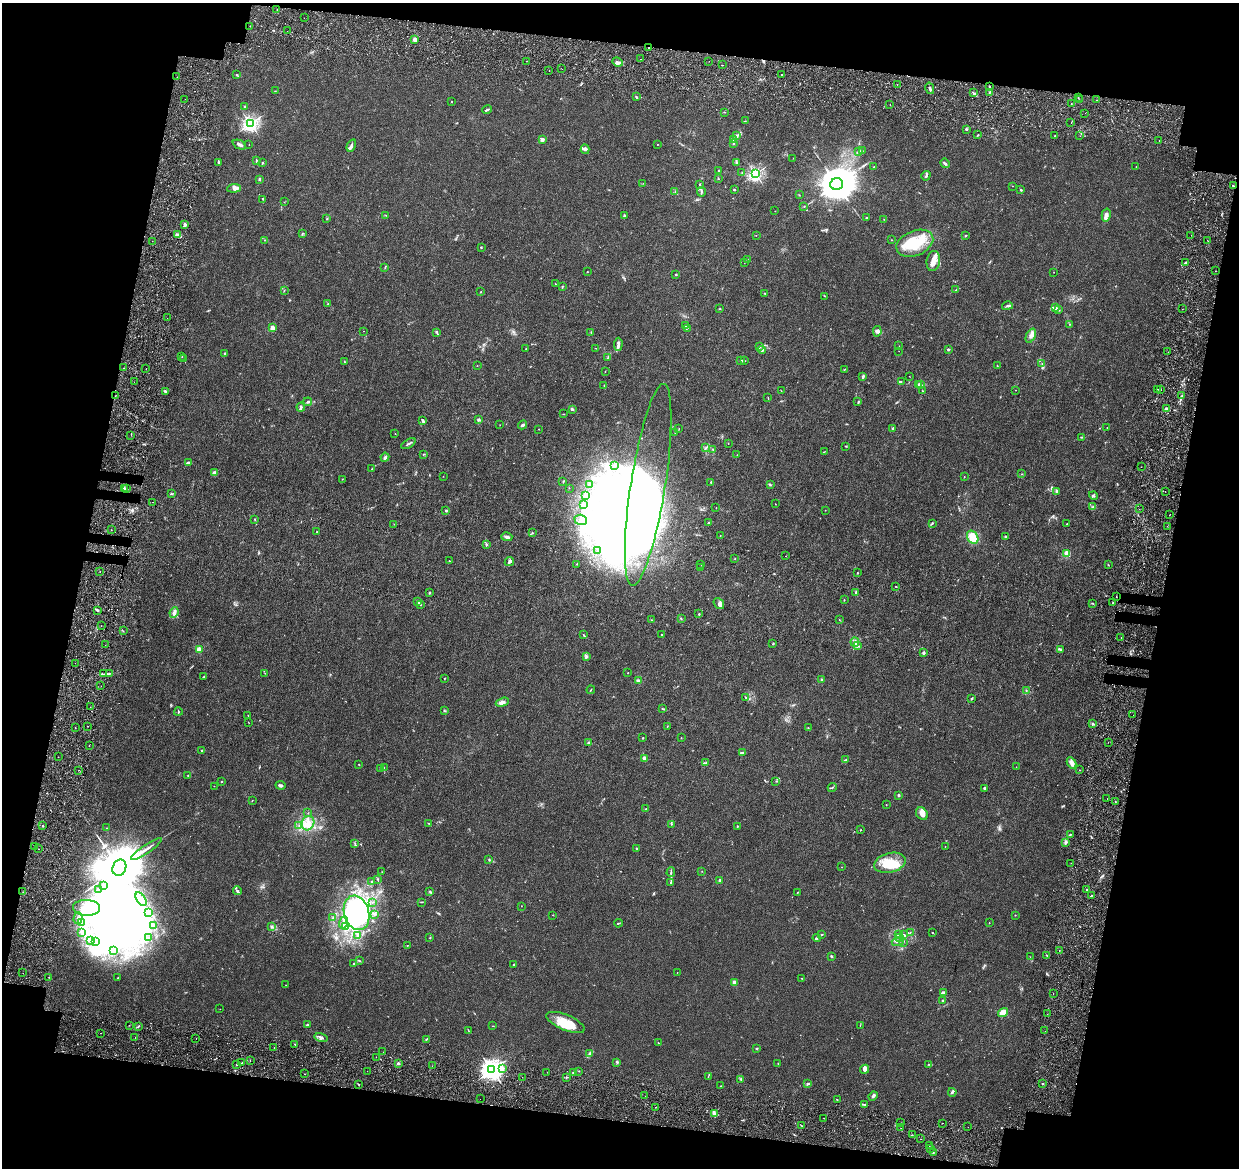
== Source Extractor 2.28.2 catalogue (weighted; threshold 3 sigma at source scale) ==
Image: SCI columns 132-5078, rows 356-5019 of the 5216 x 5431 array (HDU 1 of 3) = the unmasked area's bounding box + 8 px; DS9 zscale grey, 4 x 4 block average (1 PNG px = mean of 4 x 4 image px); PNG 1241 x 1170 px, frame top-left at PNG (2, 3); each listed source drawn as its Kron ellipse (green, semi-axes under 4 px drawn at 4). Shown black and unused: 23% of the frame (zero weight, under 4 of 8 exposures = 9% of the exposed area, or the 3 px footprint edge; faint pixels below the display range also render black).
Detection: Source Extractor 2.28.2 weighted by HDU 2 'WHT'. Background 0.00755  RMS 0.0011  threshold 0.0045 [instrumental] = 3 sigma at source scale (4.09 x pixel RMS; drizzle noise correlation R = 1.36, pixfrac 0.8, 0.0396/0.0396 arcsec/px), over >= 5 px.
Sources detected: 737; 5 too faint to see at this stretch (4 x 4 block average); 132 inside a brighter object's white glare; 4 cosmic-ray / hot-pixel residue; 3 long thin detections or spike segments (spike, bleed or trail) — neither listed nor drawn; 14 coinciding with a brighter row at this scale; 43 inside a brighter listed object's ellipse — not listed separately; of the other 536, all 500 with FLUX_AUTO >= 0.119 (the completeness limit of this list) listed and drawn (36 fainter detections not listed), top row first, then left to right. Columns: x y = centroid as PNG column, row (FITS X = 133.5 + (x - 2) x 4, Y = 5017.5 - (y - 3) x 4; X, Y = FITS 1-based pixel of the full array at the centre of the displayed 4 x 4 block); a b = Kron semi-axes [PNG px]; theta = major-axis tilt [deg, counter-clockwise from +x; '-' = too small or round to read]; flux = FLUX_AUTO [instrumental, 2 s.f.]
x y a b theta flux
277 10 2 2 - 0.28
304 18 2 2 - 0.14
250 26 2 2 - 0.18
287 31 2 2 - 0.19
415 39 2 2 - 6.1
648 48 2 2 - 0.26
641 59 2 2 - 0.16
526 61 2 2 - 0.16
709 61 2 2 - 0.14
618 62 5 2 - 1.3
722 65 2 2 - 0.19
562 69 2 2 - 0.17
549 70 2 2 - 0.24
236 75 2 2 - 0.48
781 75 2 2 - 0.31
177 77 2 2 - 0.15
897 84 2 2 - 0.33
989 86 3 2 - 0.51
930 88 6 2 -76 1.1
275 91 2 2 - 0.28
989 92 3 2 - 0.48
973 93 3 2 - 0.64
636 97 2 2 - 0.91
1078 97 2 2 - 0.35
185 99 2 2 - 0.15
1079 100 2 2 - 0.18
1096 100 2 2 - 0.16
452 102 2 2 - 0.4
1071 104 2 2 - 0.43
890 105 2 2 - 0.25
245 107 3 2 - 0.34
487 110 5 2 - 0.88
724 112 2 2 - 0.28
1085 113 2 2 - 0.34
745 121 3 2 - 0.28
1071 123 2 2 - 0.27
250 124 3 2 - 160
966 129 3 2 - 0.68
737 135 3 2 - 0.83
978 135 4 2 - 0.45
1055 136 2 2 - 0.31
1080 136 2 2 - 0.16
542 139 2 2 - 3.3
733 139 3 2 - 0.94
1159 141 2 2 - 0.21
734 143 2 2 - 0.28
249 144 2 2 - 0.2
657 144 2 2 - 0.19
239 145 7 3 -25 1.7
351 146 6 3 64 1.7
585 149 5 3 - 1.4
858 151 3 3 - 0.91
862 151 2 2 - 0.31
793 158 2 2 - 0.12
256 160 4 2 - 0.65
736 162 3 2 - 0.68
218 163 4 2 - 0.74
262 163 2 2 - 0.54
945 163 5 2 - 0.95
874 166 2 2 - 0.27
1136 167 2 2 - 0.12
718 171 3 2 - 0.35
742 172 2 2 - 0.32
755 174 2 2 - 130
926 176 5 2 - 1.2
259 179 3 2 - 0.8
719 179 2 2 - 0.17
643 183 2 2 - 0.15
699 184 3 2 - 0.38
837 184 6 6 - 2900
1233 185 2 2 - 0.35
1013 186 2 2 - 0.15
234 188 7 3 5 2
734 190 2 2 - 1.6
1021 190 2 2 - 0.61
675 192 2 2 - 0.3
701 192 5 2 - 1
799 195 2 2 - 0.24
262 199 2 2 - 0.28
284 202 2 2 - 0.2
804 207 2 2 - 0.14
775 211 2 2 - 0.13
386 215 2 2 - 0.17
1106 215 7 4 76 2.1
624 216 2 2 - 3
867 218 3 2 - 0.53
327 219 2 2 - 0.42
884 219 2 2 - 0.2
185 224 4 3 - 1.5
178 234 2 2 - 0.44
302 234 2 2 - 0.27
756 235 2 2 - 0.14
1190 235 2 2 - 0.97
966 236 3 2 - 0.72
264 240 2 2 - 0.21
891 240 2 2 - 0.32
1208 240 2 2 - 0.42
152 241 2 2 - 0.16
915 243 19 12 23 21
481 247 4 2 - 0.38
748 260 2 2 - 0.21
933 261 10 6 82 5.3
744 262 2 2 - 0.17
1186 263 3 2 - 1.1
385 267 3 2 - 0.33
1215 271 2 2 - 0.17
587 272 2 2 - 0.22
1054 272 2 2 - 0.19
676 274 2 2 - 0.67
555 284 2 2 - 0.25
562 287 3 2 - 0.38
956 290 2 2 - 0.37
284 291 2 2 - 0.32
480 292 2 2 - 0.33
765 293 2 2 - 0.41
824 296 3 2 - 0.29
328 304 2 2 - 0.16
1007 306 5 2 - 1
1055 308 4 3 - 1.5
720 309 2 2 - 0.36
1182 309 2 2 - 0.15
1059 310 2 2 - 0.27
167 318 2 2 - 0.14
1070 324 2 2 - 0.19
686 326 2 2 - 0.2
272 328 2 2 - 14
687 328 3 2 - 0.34
363 331 2 2 - 0.19
877 331 5 3 - 1.3
437 332 3 2 - 0.48
591 332 2 2 - 0.32
1031 336 7 4 65 2.7
618 344 6 3 85 2.2
760 346 2 2 - 0.33
899 346 2 2 - 0.12
596 348 2 2 - 0.16
526 349 2 2 - 0.33
948 349 2 2 - 1.2
762 350 4 3 - 1.3
899 351 2 2 - 0.14
1168 352 2 2 - 0.15
225 353 3 2 - 0.74
182 357 2 2 - 0.22
608 357 3 2 - 0.43
184 359 2 2 - 0.21
741 360 2 2 - 0.22
744 361 2 2 - 0.34
344 362 2 2 - 0.36
1042 364 3 2 - 0.35
477 366 2 2 - 0.19
997 366 2 2 - 0.39
123 368 2 2 - 0.39
146 369 2 2 - 0.31
844 370 2 2 - 0.24
605 371 2 2 - 0.2
863 376 4 2 - 1.3
909 376 2 2 - 0.14
901 381 2 2 - 0.32
134 382 2 2 - 0.14
918 384 4 2 - 1
921 385 3 2 - 0.67
604 386 3 2 - 0.41
1158 389 2 2 - 0.17
1016 390 2 2 - 0.14
1161 390 2 2 - 0.19
165 391 4 2 - 1
781 391 2 2 - 0.32
922 391 2 2 - 0.17
115 396 2 2 - 0.69
1181 396 3 2 - 0.74
768 398 2 2 - 0.27
308 402 4 2 - 0.95
858 402 3 2 - 0.44
301 407 4 2 - 1.4
1167 408 4 2 - 2
572 409 3 2 - 1.4
563 414 2 2 - 0.18
478 420 3 2 - 1
423 421 3 2 - 1.4
500 425 2 2 - 0.12
522 425 5 2 - 1.1
679 428 2 2 - 0.18
893 428 2 2 - 1.1
1107 428 2 2 - 0.13
539 429 2 2 - 0.18
675 433 2 2 - 0.14
395 434 2 2 - 0.16
131 435 2 2 - 0.15
1082 437 2 2 - 0.24
728 443 2 2 - 0.21
408 444 8 2 30 1.1
846 446 2 2 - 0.29
706 448 2 2 - 0.5
713 449 2 2 - 0.26
825 451 2 2 - 0.12
423 454 2 2 - 0.28
737 455 2 2 - 0.17
385 457 4 3 - 1.3
188 463 4 2 - 1.4
615 465 2 2 - 0.58
1141 467 2 2 - 0.55
372 469 3 2 - 0.34
215 473 2 2 - 4.1
1021 474 2 2 - 0.22
443 476 2 2 - 0.15
964 477 2 2 - 0.33
342 479 2 2 - 0.2
563 481 2 2 - 0.37
711 482 2 2 - 0.45
589 484 3 2 - 0.26
648 485 102 17 81 70
770 485 4 2 - 0.41
569 488 2 2 - 0.15
124 489 3 3 - 1.7
127 489 2 2 - 0.34
1056 491 4 2 - 1.3
1165 492 2 2 - 0.15
171 494 4 2 - 0.46
586 496 3 2 - 0.67
1093 496 4 2 - 0.63
153 502 2 2 - 0.67
775 504 2 2 - 0.17
584 505 3 3 - 0.77
1092 507 2 2 - 0.5
716 508 2 2 - 0.16
1139 509 2 2 - 0.18
825 510 2 2 - 0.16
446 511 2 2 - 2.1
1170 514 2 2 - 0.35
255 520 2 2 - 0.42
581 520 6 5 - 2.7
708 523 2 2 - 0.39
932 523 2 2 - 0.28
394 524 2 2 - 0.2
1067 524 2 2 - 0.38
1167 526 2 2 - 0.2
111 530 2 2 - 0.13
317 532 2 2 - 0.33
532 533 3 2 - 0.32
720 536 2 2 - 0.28
1005 536 2 2 - 0.63
507 537 5 2 - 2.1
973 537 7 5 -59 10
486 544 3 2 - 0.89
597 550 2 2 - 0.41
1067 553 2 2 - 24
785 556 2 2 - 0.13
735 559 2 2 - 0.2
449 561 2 2 - 0.31
509 562 5 2 - 2
576 564 2 2 - 0.19
701 564 2 2 - 0.16
1108 565 2 2 - 0.22
701 567 2 2 - 0.17
100 572 2 2 - 0.67
857 573 3 2 - 0.3
895 586 2 2 - 0.25
429 592 3 2 - 0.39
856 592 3 2 - 0.56
1116 597 2 2 - 0.32
844 600 2 2 - 0.41
418 602 3 2 - 0.48
1113 603 3 2 - 0.38
719 604 6 4 -53 2.1
1093 604 2 2 - 0.23
421 605 2 2 - 0.29
97 610 4 2 - 0.81
174 613 5 4 - 1.9
699 614 2 2 - 1.3
681 618 2 2 - 0.4
651 620 2 2 - 0.25
839 620 2 2 - 0.16
101 626 2 2 - 0.18
123 631 2 2 - 0.26
584 635 3 2 - 0.33
662 635 2 2 - 0.48
1121 638 2 2 - 0.2
855 642 5 2 - 1.3
773 643 2 2 - 0.68
105 645 2 2 - 0.58
858 646 2 2 - 0.52
199 650 2 2 - 19
1061 650 2 2 - 0.26
923 653 2 2 - 4.3
586 657 3 3 - 0.76
75 663 2 2 - 0.13
109 673 2 2 - 0.31
265 673 2 2 - 0.14
628 673 2 2 - 0.27
104 674 2 2 - 0.25
203 677 4 2 - 0.65
445 678 2 2 - 0.3
822 679 2 2 - 0.49
638 681 2 2 - 8.1
101 686 2 2 - 0.13
591 690 4 2 - 0.39
1026 691 2 2 - 0.17
746 697 3 2 - 0.3
972 698 3 2 - 0.65
502 702 7 3 20 2.8
90 707 2 2 - 0.25
662 708 3 2 - 0.43
445 711 4 2 - 0.45
178 712 4 2 - 0.6
248 715 2 2 - 0.34
1133 715 2 2 - 0.27
248 722 2 2 - 0.17
1093 724 3 2 - 0.65
88 726 2 2 - 0.23
667 727 2 2 - 0.19
75 728 2 2 - 0.2
808 728 2 2 - 0.21
643 738 2 2 - 0.43
681 738 2 2 - 0.18
1108 742 2 2 - 0.39
588 743 4 2 - 0.65
89 745 2 2 - 0.62
201 750 2 2 - 0.41
743 753 3 2 - 0.78
58 757 2 2 - 0.17
644 758 3 3 - 2.2
846 760 3 2 - 0.6
706 763 3 2 - 0.45
1071 763 6 3 -62 5
359 765 2 2 - 0.23
384 767 2 2 - 0.2
1016 767 2 2 - 0.18
380 768 3 2 - 0.44
79 770 2 2 - 0.14
1080 770 2 2 - 0.22
188 775 2 2 - 0.51
776 781 2 2 - 0.21
221 782 2 2 - 0.35
280 785 5 2 - 1.4
214 786 2 2 - 0.13
832 787 4 2 - 0.6
985 788 3 2 - 0.69
898 795 2 2 - 3.5
1107 799 2 2 - 0.2
252 800 2 2 - 0.21
1115 801 2 2 - 0.27
886 805 2 2 - 0.32
646 809 3 2 - 0.29
308 813 2 2 - 0.16
922 814 7 5 -49 4.4
308 823 7 6 - 4.9
428 823 3 2 - 0.2
671 824 2 2 - 0.24
43 826 2 2 - 0.38
299 826 2 2 - 0.63
737 827 3 2 - 0.35
107 828 2 2 - 0.16
861 830 2 2 - 0.3
1070 834 3 2 - 0.55
355 843 2 2 - 0.42
1065 843 3 3 - 1.1
945 846 2 2 - 0.33
35 847 2 2 - 0.39
636 848 2 2 - 0.55
38 849 2 2 - 0.15
146 849 18 2 35 3.2
489 860 3 2 - 0.53
890 863 16 9 14 13
1071 863 2 2 - 0.14
841 867 2 2 - 0.13
119 868 8 6 65 5900
702 871 2 2 - 0.15
382 872 2 2 - 0.18
671 872 5 2 - 0.87
378 879 2 2 - 0.35
720 880 2 2 - 5.6
371 881 2 2 - 0.43
671 882 2 2 - 0.64
103 886 2 2 - 0.37
1087 889 2 2 - 0.29
99 890 2 2 - 0.24
237 891 4 2 - 1.2
430 891 4 2 - 0.69
23 892 2 2 - 0.15
797 892 2 2 - 0.23
1092 895 2 2 - 0.27
141 899 7 2 -56 1.4
372 902 2 2 - 0.22
421 902 3 2 - 0.32
521 906 2 2 - 0.16
86 908 13 8 -2 6.4
149 913 4 2 - 0.78
357 913 17 12 -74 35
375 914 2 2 - 0.69
553 915 2 2 - 0.19
1015 915 2 2 - 0.2
78 918 6 3 73 1.5
333 918 2 2 - 0.43
81 922 3 2 - 0.74
344 922 6 3 69 2.5
618 923 4 2 - 0.43
989 923 2 2 - 0.34
153 926 4 2 - 1.1
272 926 2 2 - 0.34
346 927 4 3 - 1.2
910 932 2 2 - 0.21
81 933 3 2 - 0.8
933 933 2 2 - 0.26
821 934 3 2 - 0.42
357 935 3 2 - 0.57
899 935 3 2 - 0.46
904 935 3 2 - 0.7
149 937 2 2 - 0.27
430 938 2 2 - 0.49
817 938 4 2 - 1.7
899 938 2 2 - 1.1
90 940 2 2 - 0.32
95 941 3 3 - 0.99
898 941 6 2 18 1.2
903 942 2 2 - 0.23
407 945 2 2 - 0.2
1059 950 2 2 - 0.19
114 951 2 2 - 0.41
1047 955 3 2 - 0.55
832 956 4 2 - 0.62
1030 957 2 2 - 0.15
359 960 3 2 - 0.6
354 964 3 2 - 0.73
514 965 2 2 - 0.64
677 972 2 2 - 0.13
23 973 2 2 - 0.43
49 977 2 2 - 0.12
118 978 2 2 - 0.37
802 978 2 2 - 0.24
734 982 2 2 - 8.6
286 985 2 2 - 0.12
943 993 3 3 - 1.1
1053 993 2 2 - 0.37
943 1000 2 2 - 1
220 1009 2 2 - 0.16
1003 1012 5 3 - 5.8
1047 1014 2 2 - 0.15
565 1022 20 7 -23 15
129 1025 2 2 - 0.14
307 1025 2 2 - 1.6
139 1026 3 2 - 0.51
492 1026 2 2 - 0.17
860 1026 2 2 - 0.21
468 1031 2 2 - 0.17
1045 1031 2 2 - 0.14
101 1033 2 2 - 0.21
135 1037 2 2 - 0.17
321 1038 7 3 -13 1.7
196 1039 2 2 - 0.25
426 1039 4 2 - 0.5
658 1043 2 2 - 0.19
295 1044 2 2 - 0.21
274 1047 2 2 - 0.24
757 1049 3 2 - 0.49
383 1052 2 2 - 0.14
590 1053 4 3 - 1.2
376 1057 2 2 - 0.17
250 1060 2 2 - 0.34
617 1062 2 2 - 0.5
242 1063 2 2 - 0.27
398 1063 2 2 - 3.7
778 1064 2 2 - 0.29
929 1064 2 2 - 0.36
237 1065 2 2 - 0.4
432 1066 2 2 - 0.21
502 1068 2 2 - 0.82
865 1069 4 4 - 1.9
492 1070 3 3 - 460
367 1071 2 2 - 0.17
579 1071 2 2 - 0.21
547 1072 2 2 - 0.16
573 1072 2 2 - 0.43
304 1074 2 2 - 0.35
522 1077 2 2 - 0.12
566 1077 2 2 - 0.5
708 1077 2 2 - 0.31
741 1079 3 2 - 0.42
358 1084 3 2 - 0.47
808 1084 3 2 - 0.74
1042 1084 2 2 - 0.51
721 1086 2 2 - 0.17
952 1092 4 2 - 0.95
645 1096 2 2 - 0.12
873 1096 5 3 - 1
480 1099 2 2 - 0.13
837 1100 2 2 - 0.29
865 1104 3 2 - 0.59
655 1107 2 2 - 0.5
714 1114 3 3 - 1.9
824 1118 2 2 - 0.16
901 1123 2 2 - 0.44
942 1123 2 2 - 0.38
802 1126 2 2 - 0.24
968 1127 2 2 - 0.16
901 1128 2 2 - 0.13
912 1135 2 2 - 0.32
921 1139 2 2 - 0.19
929 1146 2 2 - 0.2
931 1148 2 2 - 0.14
933 1153 2 2 - 0.32
Overlapping masked pixels (flux is a lower limit): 6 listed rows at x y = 648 48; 1233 185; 1190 235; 115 396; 1116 597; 89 745
Diffuse or blended objects may show on this block-average render without a row.